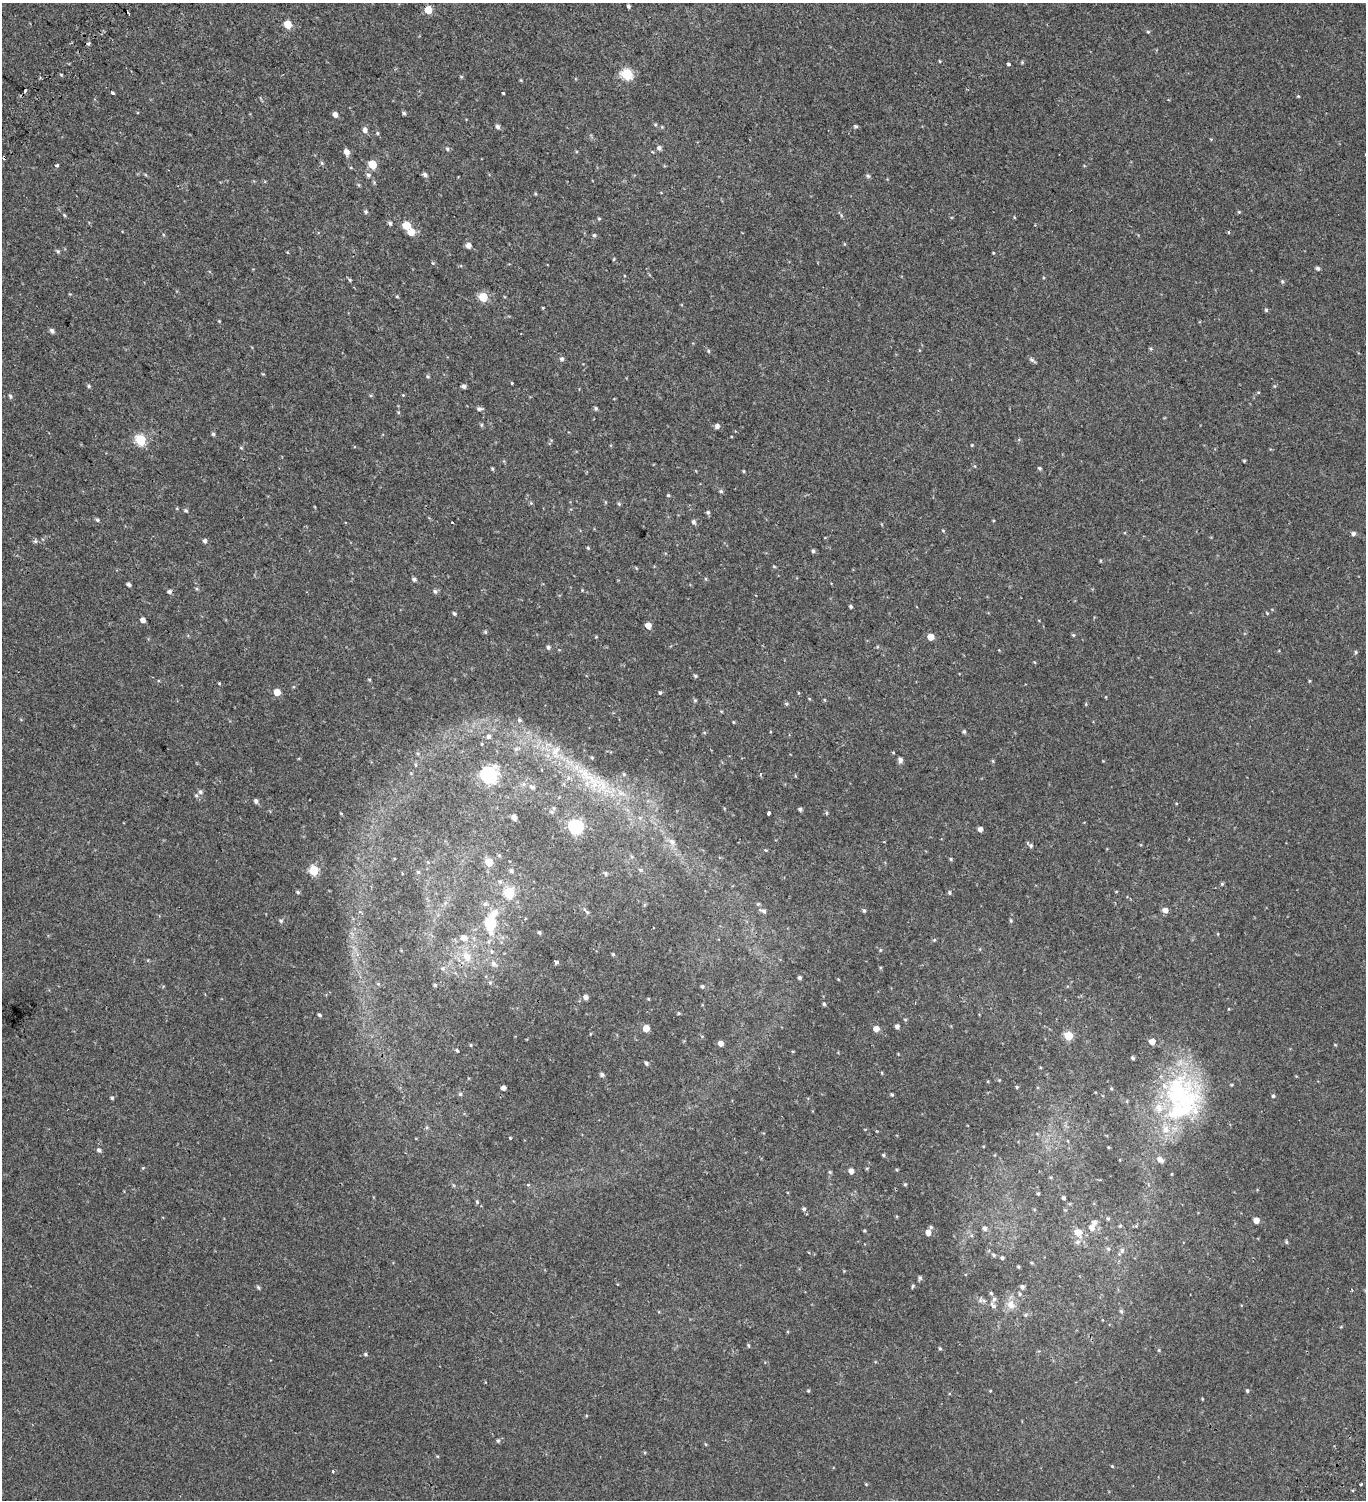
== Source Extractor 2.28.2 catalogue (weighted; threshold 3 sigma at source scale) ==
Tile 11 of 4 x 4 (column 3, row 3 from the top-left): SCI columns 3219-4582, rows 1677-3174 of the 6376 x 6350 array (HDU 1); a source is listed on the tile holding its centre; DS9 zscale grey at full resolution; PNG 1368 x 1502 px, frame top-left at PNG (2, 3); no overlay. Shown black and unused: <1% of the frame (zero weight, under 2 of 3 exposures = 11% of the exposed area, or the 3 px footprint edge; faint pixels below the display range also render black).
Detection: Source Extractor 2.28.2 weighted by HDU 2 'WHT'; one run over the whole footprint, this tile lists its part. Background 0.00186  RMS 0.0038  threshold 0.0173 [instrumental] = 3 sigma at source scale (4.5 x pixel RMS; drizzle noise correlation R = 1.50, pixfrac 1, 0.0396/0.0396 arcsec/px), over >= 5 px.
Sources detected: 280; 1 inside a brighter object's white glare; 2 cosmic-ray / hot-pixel residue — not listed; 9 inside a brighter listed object's ellipse — not listed separately; the other 268 listed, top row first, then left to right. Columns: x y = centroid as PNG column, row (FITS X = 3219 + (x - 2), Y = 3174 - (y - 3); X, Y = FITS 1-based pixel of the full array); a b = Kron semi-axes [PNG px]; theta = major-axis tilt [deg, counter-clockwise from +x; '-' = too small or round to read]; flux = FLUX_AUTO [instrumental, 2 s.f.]
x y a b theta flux
628 6 4 3 - 0.58
428 10 5 5 - 8.1
288 24 5 5 - 8.4
1148 32 5 4 - 0.41
88 43 5 4 - 0.59
940 61 5 3 - 0.28
1022 62 4 4 - 0.36
1009 64 4 3 - 2.1
627 74 6 6 - 22
461 77 4 4 - 0.37
521 80 4 3 - 0.31
25 91 4 3 - 3
113 93 3 3 - 1.2
503 93 4 3 - 1.6
1298 96 4 3 - 0.32
404 113 5 4 - 0.65
335 114 5 4 - 1.9
655 125 5 4 - 0.39
856 126 4 4 - 0.63
498 127 5 5 - 1.1
365 130 6 5 - 1.7
377 133 5 4 - 0.45
659 148 5 5 - 1.1
447 149 6 4 -68 0.54
346 152 7 5 -68 2.1
322 163 6 5 - 0.52
372 164 5 5 - 9.4
57 165 3 3 - 1.2
368 175 7 6 - 1
425 175 6 5 - 1
868 176 6 5 - 0.62
366 212 6 5 - 0.59
1239 212 5 4 - 0.36
65 215 5 4 - 0.41
841 215 6 4 -50 0.49
1014 217 5 3 - 0.28
599 219 4 4 - 0.39
390 223 5 4 - 0.71
407 225 5 5 - 9.2
411 232 6 5 - 4.7
1228 232 5 3 - 0.29
594 235 5 5 - 0.59
468 245 5 5 - 1.9
58 251 6 4 -67 0.51
614 259 5 3 - 0.29
433 263 4 4 - 0.48
1318 268 5 4 - 0.84
350 280 4 4 - 0.43
1282 281 6 5 - 0.58
397 296 4 4 - 0.33
483 297 5 5 - 13
1266 310 5 4 - 0.58
219 321 4 4 - 0.3
52 331 6 5 - 1
1151 349 5 4 - 0.43
708 351 5 4 - 0.44
562 359 5 5 - 0.81
1032 360 8 4 -38 0.79
428 376 6 5 - 0.49
512 383 3 3 - 0.27
89 386 5 5 - 0.55
464 386 4 4 - 1
403 395 4 4 - 0.28
10 396 6 4 -75 0.59
596 408 5 4 - 0.63
479 409 7 5 -7 0.87
481 425 5 4 - 0.51
717 426 5 5 - 1.4
213 434 5 4 - 0.56
141 440 6 5 - 25
972 445 4 3 - 0.3
241 448 5 4 - 0.39
1244 461 4 3 - 0.37
1039 468 5 4 - 0.53
492 469 4 3 - 0.43
744 471 5 3 - 0.35
721 491 5 4 - 0.58
668 495 4 4 - 0.39
531 503 5 4 - 0.41
619 504 5 4 - 0.42
186 510 5 4 - 0.6
708 512 5 5 - 0.63
97 520 5 4 - 0.58
452 522 3 3 - 1.2
693 522 6 5 - 0.94
1353 533 6 5 - 0.84
35 541 6 5 - 0.63
205 541 5 5 - 0.77
588 548 4 4 - 0.36
813 551 5 4 - 0.64
774 566 5 3 - 0.34
636 568 5 3 - 0.27
414 579 5 4 - 0.92
705 579 5 3 - 0.39
129 584 4 3 - 0.82
582 590 4 4 - 0.27
435 591 6 5 - 0.77
169 592 5 5 - 0.83
851 606 4 3 - 0.61
454 613 4 4 - 0.66
1267 613 5 3 - 0.32
143 620 5 4 - 1.8
648 626 5 4 - 3.9
485 632 5 4 - 0.44
1073 635 5 4 - 0.43
596 637 4 3 - 0.27
931 637 5 5 - 4
548 647 5 5 - 0.78
1356 652 5 4 - 0.44
695 676 5 4 - 0.47
369 679 5 3 - 0.31
219 683 5 3 - 0.29
277 692 5 5 - 4.3
660 692 4 3 - 0.54
695 700 5 4 - 0.46
825 700 5 3 - 0.28
786 704 5 4 - 0.45
519 720 6 5 - 0.72
733 722 4 3 - 0.27
964 731 5 4 - 0.62
488 736 6 6 - 1
482 744 4 4 - 0.34
556 752 21 14 84 6.5
893 752 4 3 - 0.27
592 757 5 4 - 0.37
900 760 6 5 - 1.3
993 761 6 3 -71 0.37
416 765 6 3 -71 0.38
624 774 4 4 - 0.46
488 775 7 7 - 100
595 784 23 18 0 9.8
532 787 10 5 -28 1.1
200 792 7 7 - 1.1
256 801 5 4 - 1
800 809 4 4 - 0.77
551 812 6 4 -30 0.51
341 813 4 3 - 0.27
768 813 4 3 - 1.3
826 813 5 3 - 0.39
514 817 5 4 - 2
576 827 6 6 - 63
980 829 5 4 - 1.5
672 842 10 8 -45 1.9
1030 845 8 5 -41 0.82
766 850 4 4 - 0.31
632 857 6 3 -19 0.45
951 859 5 4 - 0.4
489 862 5 5 - 7.1
314 870 5 5 - 17
640 870 6 5 - 0.6
511 871 5 5 - 0.7
418 872 5 5 - 0.48
606 873 6 5 - 0.55
500 882 6 5 - 0.62
1222 884 5 4 - 0.43
1116 891 5 3 - 0.26
298 892 6 4 -28 0.54
509 892 6 5 - 17
950 893 7 3 -89 0.43
758 904 5 5 - 0.42
1165 910 5 5 - 2.2
587 911 12 4 -46 0.87
763 911 7 6 - 0.97
864 911 6 4 -68 0.51
1011 920 5 4 - 0.46
281 921 6 6 - 0.72
490 924 19 12 88 14
653 928 3 2 - 0.45
539 932 5 4 - 0.57
1218 934 4 3 - 0.25
464 938 11 9 -22 2.5
934 940 5 4 - 0.4
980 949 5 3 - 0.32
491 951 6 3 -71 0.48
613 954 4 4 - 0.37
467 957 15 11 -54 4.7
556 962 5 3 - 2
493 964 8 7 - 1.5
443 968 7 6 - 0.86
799 977 4 4 - 0.73
838 979 5 3 - 0.26
490 983 5 5 - 0.46
378 984 5 5 - 0.45
435 985 4 4 - 0.43
702 986 5 4 - 0.55
586 997 5 5 - 1.4
648 999 5 3 - 0.3
824 1004 5 4 - 0.55
679 1013 4 3 - 0.38
319 1015 4 3 - 0.61
905 1020 5 4 - 0.39
897 1026 5 4 - 1.1
646 1028 5 5 - 4
876 1029 5 5 - 2.8
590 1034 5 3 - 0.25
1069 1036 5 5 - 11
1152 1041 5 5 - 3.2
721 1043 5 4 - 2
471 1045 4 3 - 0.31
457 1050 3 3 - 1.5
1133 1058 4 4 - 0.69
646 1063 5 4 - 0.69
882 1073 5 3 - 0.29
602 1074 5 5 - 0.83
999 1080 4 4 - 0.3
1017 1087 4 4 - 0.43
503 1088 4 4 - 1.4
1111 1089 4 4 - 0.37
460 1094 5 5 - 0.54
892 1095 5 4 - 0.45
1273 1096 5 4 - 0.58
112 1098 4 4 - 0.47
1181 1110 93 39 49 53
427 1127 6 4 72 0.48
510 1138 3 3 - 1.1
99 1150 6 4 -31 0.77
883 1155 5 4 - 0.47
867 1168 5 3 - 0.31
851 1171 5 5 - 1.9
830 1172 5 4 - 0.46
1172 1174 4 2 - 0.26
1051 1177 4 3 - 0.34
905 1184 5 4 - 0.43
528 1185 5 3 - 0.36
1038 1194 3 3 - 0.41
1064 1198 3 3 - 0.66
477 1202 5 4 - 0.52
804 1209 6 5 - 0.79
1108 1218 6 4 -62 0.53
1256 1220 5 5 - 2.5
1120 1226 5 3 - 0.36
931 1227 5 4 - 0.53
985 1228 6 5 - 1
1091 1228 8 7 - 2.1
1078 1232 9 8 - 3.7
928 1233 5 4 - 2.5
1078 1242 8 7 - 1.2
1286 1242 5 4 - 0.53
1108 1249 6 5 - 0.59
1122 1251 7 6 - 0.93
994 1255 6 5 - 0.65
1002 1258 5 4 - 0.68
1018 1267 4 3 - 0.42
920 1278 6 5 - 0.65
913 1286 6 4 62 0.43
258 1287 6 4 -71 0.56
1022 1287 5 5 - 1
991 1293 5 4 - 0.52
1019 1294 5 4 - 0.59
984 1301 9 5 -6 1.2
1011 1304 14 11 -54 3.4
993 1306 9 5 -57 1.3
1121 1311 7 5 -74 0.59
1025 1315 5 5 - 0.52
748 1345 5 4 - 0.37
940 1348 5 4 - 0.44
1159 1350 5 4 - 0.37
365 1354 5 4 - 0.52
808 1391 4 4 - 0.35
990 1391 4 3 - 0.29
1247 1391 5 4 - 0.53
1202 1399 4 3 - 0.26
498 1441 6 4 68 0.55
705 1444 5 3 - 0.32
1112 1466 4 3 - 0.34
333 1471 3 3 - 0.63
866 1484 4 3 - 0.29
1360 1484 3 2 - 0.5
Overlapping masked pixels (flux is a lower limit): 1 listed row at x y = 1181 1110
Unlisted compact peaks at least as high as the median listed source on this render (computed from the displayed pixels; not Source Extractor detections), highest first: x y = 61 75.